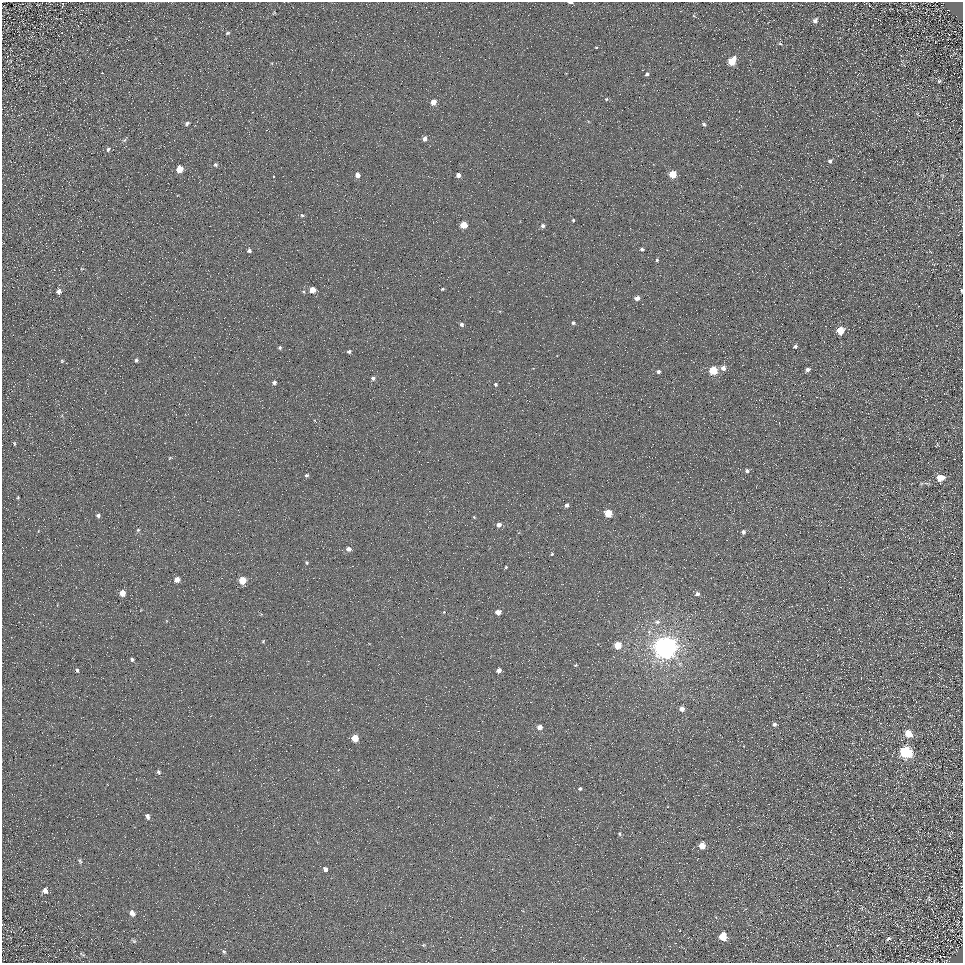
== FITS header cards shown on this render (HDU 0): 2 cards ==
NAXIS1  =                  961
NAXIS2  =                  961

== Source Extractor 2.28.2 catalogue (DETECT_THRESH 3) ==
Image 961 x 961 px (HDU 0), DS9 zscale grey, 1 PNG px = 1 image px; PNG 965 x 965 px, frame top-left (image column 1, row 961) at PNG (2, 2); no overlay
Background 4.98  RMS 8.6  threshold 25.8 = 3 sigma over >= 5 px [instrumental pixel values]
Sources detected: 108; all 108 listed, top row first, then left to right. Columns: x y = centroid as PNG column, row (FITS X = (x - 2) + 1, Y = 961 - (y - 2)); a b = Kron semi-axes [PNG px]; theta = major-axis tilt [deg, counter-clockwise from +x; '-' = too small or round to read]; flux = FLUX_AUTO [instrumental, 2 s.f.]
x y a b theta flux
570 2 5 2 - 910
815 20 7 6 - 1900
228 33 5 3 - 750
780 44 6 3 -4 640
596 47 3 3 - 4300
732 61 6 5 - 15000
102 73 3 2 - 470
647 74 5 3 - 980
939 81 6 5 - 930
606 99 5 4 - 680
433 102 5 4 - 4900
187 123 6 4 34 1300
704 124 5 4 - 930
425 139 5 4 - 2700
108 149 7 5 59 1500
830 161 5 5 - 1400
216 165 5 5 - 1000
180 169 5 5 - 12000
672 174 5 5 - 15000
357 175 4 4 - 4100
458 175 4 4 - 2800
274 176 3 3 - 1800
302 215 6 4 -24 880
573 220 4 3 - 650
463 225 5 5 - 11000
543 226 5 4 - 1700
642 249 4 3 - 1200
249 250 4 4 - 1500
657 260 4 3 - 690
82 269 5 3 - 420
442 289 4 3 - 770
312 290 5 5 - 7300
59 291 6 5 - 2100
961 291 4 2 - 590
303 292 5 3 - 670
637 298 4 4 - 3300
573 323 4 3 - 980
462 324 4 4 - 1500
840 330 5 5 - 12000
795 346 4 3 - 1400
280 347 4 4 - 980
349 351 4 4 - 1200
136 360 4 3 - 1000
62 361 4 4 - 580
723 368 5 5 - 3400
807 369 4 4 - 2200
713 370 5 5 - 22000
658 372 4 4 - 1400
373 378 5 5 - 1700
274 382 4 4 - 1400
495 384 4 4 - 1100
14 444 5 3 - 590
170 458 6 4 33 580
747 471 5 5 - 1700
307 475 5 5 - 1000
940 478 7 5 0 7500
927 483 8 2 -21 780
18 498 3 2 - 570
566 505 4 4 - 2100
608 513 5 5 - 18000
98 515 4 4 - 1500
474 517 5 3 - 500
499 525 5 4 - 2700
138 530 4 4 - 740
743 532 4 4 - 1600
348 549 6 5 - 2700
552 554 4 3 - 560
307 563 4 4 - 880
506 567 3 3 - 620
177 579 5 4 - 5000
242 581 5 5 - 15000
122 593 5 4 - 7100
697 594 5 5 - 1600
891 603 2 2 - 340
498 612 4 4 - 5000
657 622 7 6 - 2000
263 641 5 3 - 690
618 645 5 5 - 11000
665 647 7 7 - 830000
132 659 5 4 - 1100
576 665 5 3 - 630
77 670 5 4 - 1100
499 670 4 4 - 3400
682 709 5 5 - 3500
774 724 5 4 - 1400
540 727 4 4 - 4200
908 734 7 6 - 8800
355 738 5 5 - 12000
905 752 8 6 -29 73000
158 772 6 5 - 1200
580 789 5 5 - 950
147 816 7 5 -67 2000
620 834 6 3 83 710
702 846 5 5 - 7400
80 861 8 5 -67 1100
325 869 5 4 - 1900
45 890 9 7 -56 3100
929 898 8 3 -81 850
132 913 8 6 -59 3200
958 922 6 3 64 520
3 924 4 2 - 320
11 931 3 3 - 410
723 936 6 6 - 12000
888 939 8 4 32 1300
134 941 7 5 -28 1000
423 945 5 3 - 510
224 952 6 4 -52 800
82 954 11 3 -30 920
At the frame edge (FLAGS 8, measured only in part): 3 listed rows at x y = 570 2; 961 291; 3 924